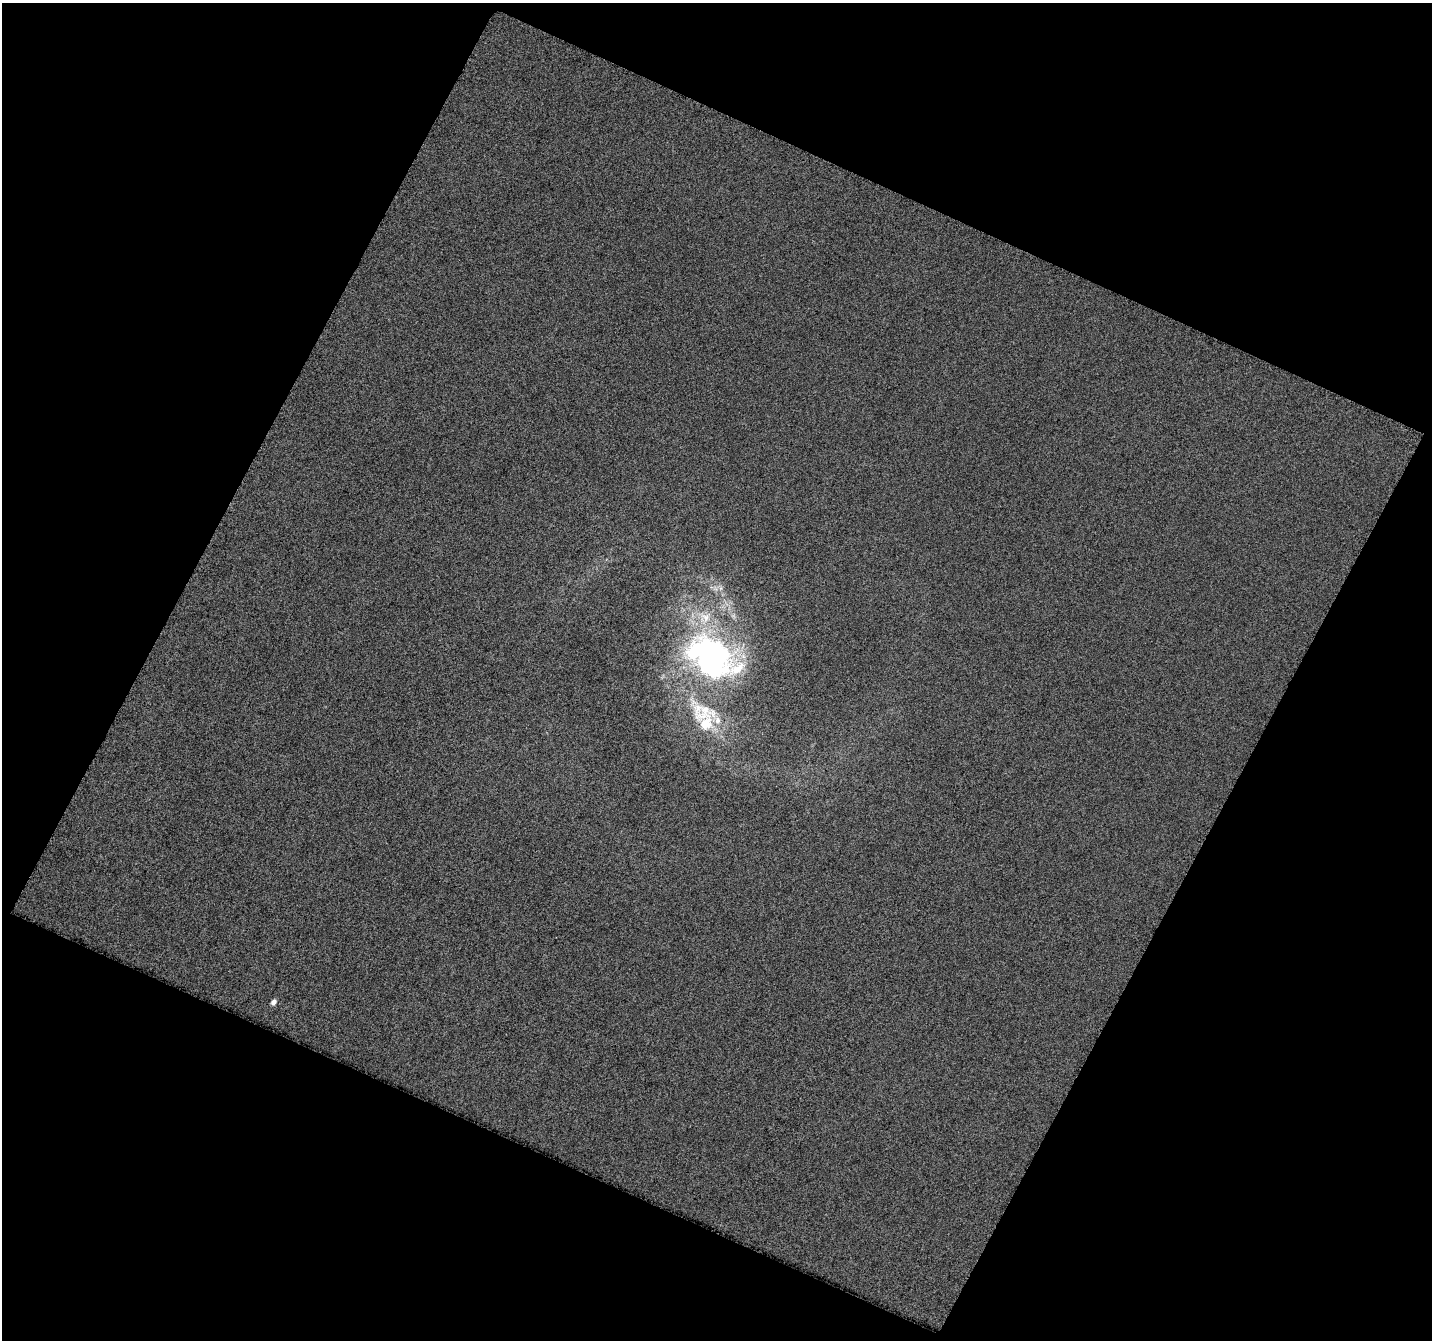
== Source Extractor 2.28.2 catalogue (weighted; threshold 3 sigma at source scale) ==
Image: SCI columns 3-1432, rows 66-1403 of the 1436 x 1460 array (HDU 1 of 3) = the unmasked area's bounding box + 8 px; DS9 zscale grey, full resolution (1 PNG px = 1 image px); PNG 1434 x 1342 px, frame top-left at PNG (2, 3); no overlay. Shown black and unused: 45% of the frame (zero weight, under 3 of 6 exposures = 2% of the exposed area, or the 3 px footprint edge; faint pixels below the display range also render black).
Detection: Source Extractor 2.28.2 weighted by HDU 2 'WHT'. Background 0.00148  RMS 0.014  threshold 0.0592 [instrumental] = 3 sigma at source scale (4.09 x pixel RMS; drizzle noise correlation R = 1.36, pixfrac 0.8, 0.0396/0.0396 arcsec/px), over >= 5 px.
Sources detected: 7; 2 inside a brighter listed object's ellipse — not listed separately; the other 5 listed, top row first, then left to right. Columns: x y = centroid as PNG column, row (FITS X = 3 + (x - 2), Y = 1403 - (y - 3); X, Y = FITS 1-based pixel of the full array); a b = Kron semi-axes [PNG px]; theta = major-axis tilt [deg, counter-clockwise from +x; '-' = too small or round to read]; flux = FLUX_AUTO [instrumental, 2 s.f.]
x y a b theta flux
715 589 8 6 -55 5.9
705 617 21 18 23 41
712 658 21 16 -32 1200
702 712 48 32 -24 84
273 1002 5 4 - 8